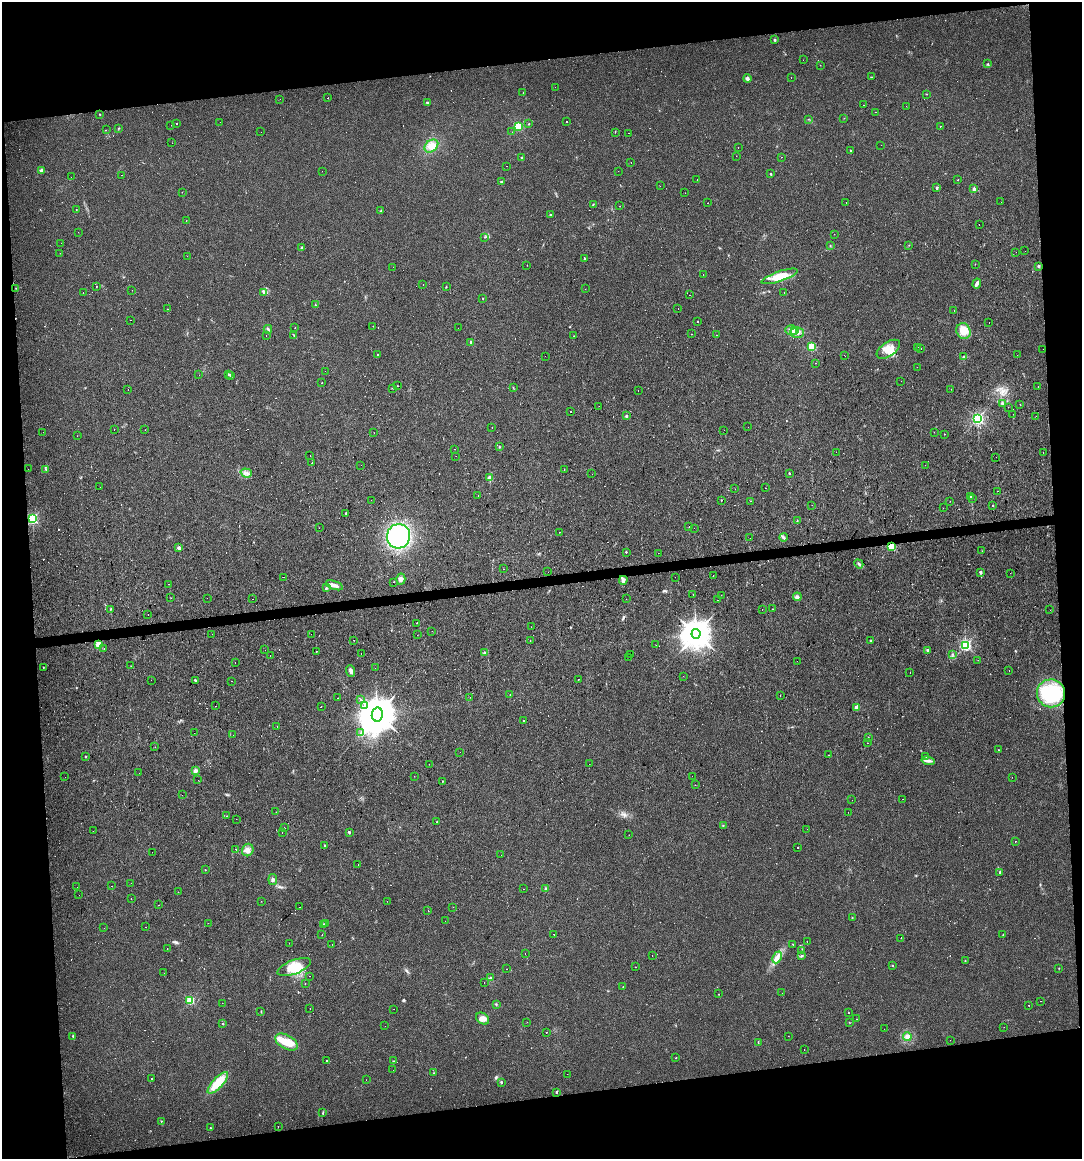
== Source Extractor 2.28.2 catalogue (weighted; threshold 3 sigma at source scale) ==
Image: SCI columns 19-4335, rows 1-4626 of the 4387 x 4755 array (HDU 1 of 3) = the unmasked area's bounding box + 8 px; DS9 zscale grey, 4 x 4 block average (1 PNG px = mean of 4 x 4 image px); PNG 1084 x 1161 px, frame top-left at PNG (2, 2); each listed source drawn as its Kron ellipse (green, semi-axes under 4 px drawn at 4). Shown black and unused: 16% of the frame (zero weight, under 2 of 3 exposures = <1% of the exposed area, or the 3 px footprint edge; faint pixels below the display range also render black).
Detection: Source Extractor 2.28.2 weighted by HDU 2 'WHT'. Background 0.0171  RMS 0.006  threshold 0.027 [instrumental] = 3 sigma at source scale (4.5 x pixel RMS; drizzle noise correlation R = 1.50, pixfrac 1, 0.0396/0.0396 arcsec/px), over >= 5 px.
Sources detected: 611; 8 too faint to see at this stretch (4 x 4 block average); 1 inside a brighter object's white glare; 169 cosmic-ray / hot-pixel residue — neither listed nor drawn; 2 coinciding with a brighter row at this scale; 9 inside a brighter listed object's ellipse — not listed separately; the other 422 listed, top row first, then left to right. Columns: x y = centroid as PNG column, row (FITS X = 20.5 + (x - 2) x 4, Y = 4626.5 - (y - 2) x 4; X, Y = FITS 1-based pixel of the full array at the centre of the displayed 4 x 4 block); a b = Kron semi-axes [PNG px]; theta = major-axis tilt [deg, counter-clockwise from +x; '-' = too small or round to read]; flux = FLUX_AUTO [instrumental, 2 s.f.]
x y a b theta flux
775 40 3 2 - 3.8
803 60 2 2 - 0.55
988 64 2 2 - 2.4
820 65 2 2 - 1.1
871 77 2 2 - 2.7
791 78 2 2 - 1.1
747 79 4 3 - 9.8
555 87 2 2 - 2.6
523 93 2 2 - 0.93
926 94 2 2 - 1.2
328 98 2 2 - 31
280 99 2 2 - 1.3
427 103 3 2 - 4.4
864 105 2 2 - 0.65
906 106 2 2 - 0.69
876 112 2 2 - 0.85
99 114 2 2 - 4
844 118 2 2 - 0.77
808 119 2 2 - 1.1
567 121 2 2 - 3
220 122 2 2 - 6.5
176 123 2 2 - 2.7
529 124 2 2 - 3.9
171 125 2 2 - 0.47
518 126 2 2 - 330
941 126 2 2 - 1.1
119 128 2 2 - 1.9
106 130 2 2 - 0.75
261 132 2 2 - 2.5
512 132 2 2 - 0.72
615 132 2 2 - 1.4
628 133 2 2 - 2.4
172 143 2 2 - 0.73
881 145 2 2 - 0.42
431 146 7 5 39 33
738 147 2 2 - 5.7
851 151 3 2 - 2.5
736 156 2 2 - 0.83
782 157 2 2 - 1.4
522 158 3 2 - 2.1
631 163 2 2 - 1.3
507 166 2 2 - 0.61
41 170 2 2 - 34
322 171 2 2 - 0.43
618 171 2 2 - 0.54
771 174 2 2 - 10
121 175 2 2 - 1.2
71 177 2 2 - 0.69
697 179 2 2 - 0.81
958 180 2 2 - 1.5
501 181 2 2 - 2.7
660 186 2 2 - 0.49
937 188 2 2 - 18
974 189 2 2 - 31
182 192 2 2 - 1
685 193 2 2 - 4.2
1001 202 2 2 - 1
708 203 2 2 - 1.1
846 203 2 2 - 6.8
593 204 2 2 - 2.1
620 206 2 2 - 0.96
76 209 2 2 - 8.5
381 211 3 2 - 2.2
551 215 2 2 - 11
186 221 2 2 - 0.72
979 224 2 2 - 3.8
78 232 2 2 - 0.78
834 234 2 2 - 0.71
485 237 3 2 - 2.3
61 243 2 2 - 1
830 245 2 2 - 1.2
909 245 2 2 - 0.97
302 248 2 2 - 17
1025 251 2 2 - 6.5
1016 252 2 2 - 0.59
60 253 2 2 - 4.5
187 256 2 2 - 7.9
584 258 2 2 - 2.1
975 264 2 2 - 1.2
527 266 2 2 - 0.51
1038 266 2 2 - 19
393 267 2 2 - 0.59
703 275 2 2 - 1.2
780 276 19 5 19 66
977 283 5 2 - 12
423 285 2 2 - 1.7
96 286 2 2 - 15
446 287 2 2 - 1.7
16 288 2 2 - 1.3
585 289 2 2 - 0.48
132 290 2 2 - 0.51
83 292 2 2 - 1.3
784 292 2 2 - 2.1
263 293 3 2 - 3.6
690 295 2 2 - 2.3
483 299 2 2 - 1
315 305 2 2 - 1.4
167 309 2 2 - 2.6
678 309 2 2 - 2
954 310 2 2 - 2.5
131 320 2 2 - 0.55
698 321 2 2 - 3.1
989 323 2 2 - 0.64
373 326 2 2 - 3.3
295 328 2 2 - 1.7
458 328 2 2 - 2.2
268 329 4 2 - 5
791 330 6 5 - 17
794 331 3 2 - 31
963 331 8 7 - 50
797 332 7 5 2 19
692 334 2 2 - 5.5
294 335 2 2 - 2.2
716 335 2 2 - 0.87
266 336 2 2 - 0.98
574 336 2 2 - 0.72
471 342 2 2 - 9.2
812 346 2 2 - 210
918 347 2 2 - 0.73
888 349 13 7 35 43
921 349 2 2 - 3.5
1043 349 2 2 - 2.6
377 355 2 2 - 1.3
844 355 2 2 - 1.7
1017 355 2 2 - 0.47
545 356 2 2 - 0.94
964 357 3 2 - 5.2
815 363 2 2 - 3.2
917 367 2 2 - 2.4
325 371 2 2 - 0.52
228 374 2 2 - 3.8
199 375 2 2 - 0.36
230 375 3 2 - 2.9
901 381 2 2 - 0.77
322 383 2 2 - 2
397 386 2 2 - 1.6
1038 386 2 2 - 0.66
393 388 2 2 - 1.6
513 388 2 2 - 2
951 389 2 2 - 3.2
128 390 2 2 - 2
638 391 2 2 - 3.1
1002 403 3 3 - 4.9
1020 405 2 2 - 3.8
599 406 2 2 - 0.58
1008 407 2 2 - 1.2
571 412 2 2 - 16
1013 414 2 2 - 0.99
626 416 2 2 - 18
1036 416 2 2 - 2.7
977 418 2 2 - 830
492 427 2 2 - 1.6
748 427 2 2 - 1.2
114 429 2 2 - 11
145 430 2 2 - 0.56
724 430 2 2 - 1.2
43 432 2 2 - 0.57
934 432 2 2 - 1
374 433 2 2 - 0.73
944 434 2 2 - 1.1
77 436 2 2 - 0.48
499 447 2 2 - 2.6
454 449 2 2 - 0.56
836 452 2 2 - 0.58
1043 453 2 2 - 1.4
310 455 2 2 - 3.4
456 456 2 2 - 0.48
996 457 2 2 - 3.5
312 462 2 2 - 2.7
361 465 2 2 - 5
925 465 2 2 - 6.4
28 469 2 2 - 1
46 469 2 2 - 1.4
564 469 2 2 - 1.5
246 473 6 2 -18 7.5
789 473 2 2 - 4.7
592 474 2 2 - 0.98
490 478 2 2 - 72
100 487 2 2 - 2
765 488 2 2 - 0.7
735 489 2 2 - 13
998 491 2 2 - 5
478 495 2 2 - 1.5
971 496 2 2 - 21
972 498 2 2 - 160
371 500 2 2 - 0.94
721 500 2 2 - 1.7
751 501 2 2 - 8.7
950 501 2 2 - 0.7
812 505 2 2 - 1.9
993 505 2 2 - 2.1
943 508 2 2 - 0.57
346 513 2 2 - 7.2
32 519 2 2 - 620
797 520 2 2 - 1.9
689 527 2 2 - 4.1
319 528 2 2 - 1.9
694 528 2 2 - 1.5
559 532 2 2 - 4
398 536 12 11 - 400
783 537 4 2 - 5.5
750 538 2 2 - 1.1
891 546 2 2 - 340
179 548 2 2 - 35
982 551 2 2 - 1
626 552 2 2 - 3.6
658 553 2 2 - 2.8
859 564 5 2 - 6.2
504 569 2 2 - 0.46
548 572 2 2 - 1.8
980 572 2 2 - 26
1010 573 2 2 - 0.38
713 576 2 2 - 1.2
283 577 2 2 - 2.6
675 577 2 2 - 1.3
401 579 5 4 - 13
623 580 4 3 - 10
393 582 2 2 - 18
168 584 2 2 - 0.78
334 585 9 3 -19 15
326 588 2 2 - 2.7
693 595 2 2 - 2.6
721 595 2 2 - 0.59
797 597 4 3 - 7.9
171 598 2 2 - 1
207 598 2 2 - 0.74
252 599 2 2 - 2.5
626 599 2 2 - 0.48
718 600 2 2 - 1.1
110 609 2 2 - 2
762 609 2 2 - 3.2
772 609 2 2 - 1.3
1050 610 2 2 - 0.6
148 614 2 2 - 0.64
417 623 2 2 - 60
531 627 2 2 - 0.98
432 631 2 2 - 1.3
212 634 2 2 - 0.93
311 634 2 2 - 0.94
696 634 5 4 - 6400
417 635 2 2 - 1.2
354 640 2 2 - 1
530 641 2 2 - 1.5
871 641 3 2 - 3.2
98 644 2 2 - 170
656 645 2 2 - 0.51
966 645 2 2 - 680
104 649 2 2 - 1.9
265 650 2 2 - 0.84
927 650 2 2 - 19
317 651 2 2 - 2
484 653 3 2 - 3.9
361 654 2 2 - 1.6
630 654 2 2 - 9.5
953 654 3 2 - 2.1
270 655 2 2 - 7.4
628 657 2 2 - 2.7
978 660 2 2 - 0.84
797 661 2 2 - 0.45
235 663 2 2 - 0.77
131 666 2 2 - 0.58
43 667 2 2 - 1.9
375 668 2 2 - 0.49
1009 670 2 2 - 1.2
351 671 6 3 -69 11
910 672 2 2 - 4.6
683 676 2 2 - 1.9
578 679 2 2 - 6.4
151 680 2 2 - 0.52
195 680 4 2 - 3.8
231 681 2 2 - 3.2
1051 693 14 14 - 270
510 695 2 2 - 0.64
780 696 2 2 - 4.1
470 697 2 2 - 1
337 698 2 2 - 1
360 699 2 2 - 1.8
215 706 2 2 - 0.97
321 706 2 2 - 0.92
365 706 2 2 - 2.8
857 707 2 2 - 60
377 715 7 5 78 14000
524 721 2 2 - 7.2
277 726 2 2 - 3.8
194 733 2 2 - 1.3
361 733 2 2 - 1.6
233 735 2 2 - 1.9
868 737 2 2 - 1.3
867 743 2 2 - 7.3
155 747 2 2 - 0.91
999 750 2 2 - 2
460 752 2 2 - 0.64
829 755 2 2 - 1.2
85 756 2 2 - 6.6
926 757 2 2 - 0.81
928 761 7 3 -13 10
429 764 2 2 - 0.44
589 764 2 2 - 0.7
195 771 2 2 - 63
139 773 2 2 - 1.5
414 776 2 2 - 2
692 776 2 2 - 0.41
65 777 2 2 - 1.4
1012 777 2 2 - 1.6
198 780 2 2 - 1.2
442 781 2 2 - 3.4
695 785 2 2 - 1.1
182 795 2 2 - 0.65
903 799 2 2 - 1.2
852 800 2 2 - 0.94
276 812 2 2 - 1.2
848 812 2 2 - 0.78
227 816 2 2 - 1.8
236 819 2 2 - 0.71
437 822 2 2 - 3.4
723 825 2 2 - 2.1
284 828 2 2 - 3.8
807 829 2 2 - 0.75
93 831 2 2 - 0.49
349 832 2 2 - 11
282 833 2 2 - 4.7
629 835 2 2 - 0.55
1015 841 2 2 - 1.1
325 845 3 2 - 3.1
797 847 2 2 - 2.3
236 850 2 2 - 2.9
248 850 6 5 - 17
152 852 2 2 - 1.3
501 855 2 2 - 0.95
358 864 2 2 - 9.6
205 870 2 2 - 2.3
1000 872 2 2 - 7.4
273 879 5 3 - 9.2
131 883 2 2 - 1.8
112 886 2 2 - 1
77 887 2 2 - 3.6
523 889 2 2 - 1.7
546 889 3 2 - 3.6
178 892 2 2 - 4
79 895 2 2 - 0.54
131 899 2 2 - 1.4
261 901 2 2 - 0.44
387 901 2 2 - 1.1
159 905 2 2 - 0.74
299 907 2 2 - 1.9
453 907 2 2 - 1.1
428 911 2 2 - 2.3
852 917 2 2 - 1.5
445 921 2 2 - 0.49
208 923 2 2 - 0.84
326 923 2 2 - 2.6
323 925 2 2 - 22
145 927 2 2 - 1.6
104 928 2 2 - 0.89
554 934 2 2 - 3.4
322 935 2 2 - 0.76
1003 935 2 2 - 1.8
901 938 2 2 - 13
807 942 2 2 - 2.6
289 943 2 2 - 0.78
332 944 2 2 - 0.82
793 944 2 2 - 1.5
167 948 2 2 - 2.3
801 950 2 2 - 0.89
525 953 2 2 - 0.57
652 956 2 2 - 0.6
801 956 3 2 - 3.6
777 957 6 3 66 14
965 960 2 2 - 1.3
892 965 2 2 - 5.7
294 967 17 7 21 74
635 967 2 2 - 1.2
1059 968 2 2 - 1.8
507 969 2 2 - 2.5
164 973 2 2 - 0.63
309 976 2 2 - 4
490 978 4 2 - 5.3
305 983 2 2 - 6.2
484 983 2 2 - 2.1
623 987 2 2 - 1
782 993 2 2 - 0.4
718 994 2 2 - 4.9
190 1000 2 2 - 250
1040 1001 2 2 - 1
222 1003 2 2 - 0.37
496 1004 3 2 - 3.1
1029 1005 2 2 - 1.6
310 1009 2 2 - 1.2
394 1009 2 2 - 0.66
261 1012 2 2 - 1.8
849 1013 2 2 - 16
483 1019 7 5 -38 17
856 1019 2 2 - 1.5
527 1022 2 2 - 0.46
849 1022 2 2 - 1.4
223 1024 2 2 - 7.8
385 1026 2 2 - 1
1004 1027 2 2 - 1.3
884 1029 2 2 - 2.5
546 1032 2 2 - 23
73 1036 3 2 - 3.6
788 1036 2 2 - 4.4
907 1036 4 4 - 12
950 1040 2 2 - 0.44
287 1042 12 7 -28 61
758 1042 3 2 - 2.3
804 1050 2 2 - 1.2
676 1058 2 2 - 1.1
326 1061 2 2 - 4.3
393 1061 2 2 - 2.4
393 1070 2 2 - 2.5
434 1073 2 2 - 1.2
567 1074 2 2 - 0.79
151 1079 2 2 - 5.3
366 1080 2 2 - 2.7
501 1082 2 2 - 4.4
218 1083 14 5 47 75
556 1093 2 2 - 3.5
323 1113 4 2 - 2.9
161 1121 2 2 - 4.6
278 1127 2 2 - 0.83
210 1128 2 2 - 4
Overlapping masked pixels (flux is a lower limit): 1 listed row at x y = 891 546
Diffuse or blended objects may show on this block-average render without a row.